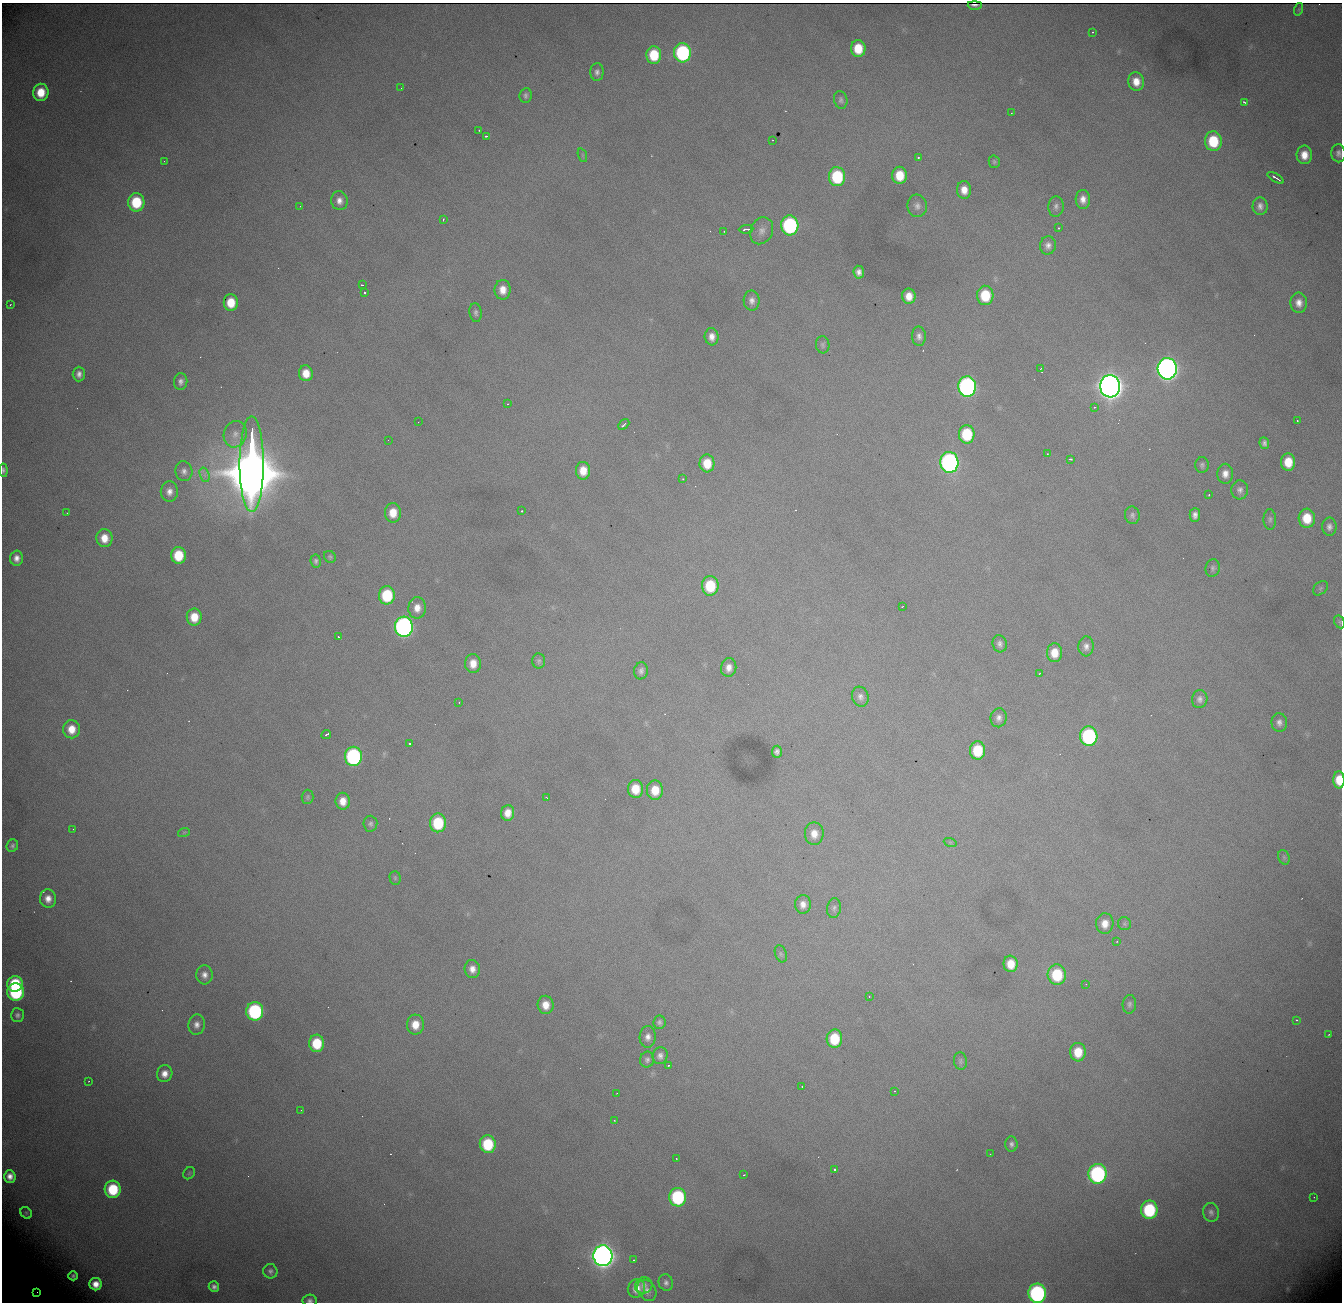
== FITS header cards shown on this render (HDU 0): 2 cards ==
NAXIS1  = 1340
NAXIS2  = 1300

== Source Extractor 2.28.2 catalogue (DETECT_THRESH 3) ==
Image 1340 x 1300 px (HDU 0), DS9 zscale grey, 1 PNG px = 1 image px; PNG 1344 x 1304 px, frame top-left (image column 1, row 1300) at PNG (2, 3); each listed source drawn as its Kron ellipse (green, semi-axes under 4 px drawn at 4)
Background 1760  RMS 21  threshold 64.3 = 3 sigma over >= 5 px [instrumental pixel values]
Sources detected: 214; all 214 listed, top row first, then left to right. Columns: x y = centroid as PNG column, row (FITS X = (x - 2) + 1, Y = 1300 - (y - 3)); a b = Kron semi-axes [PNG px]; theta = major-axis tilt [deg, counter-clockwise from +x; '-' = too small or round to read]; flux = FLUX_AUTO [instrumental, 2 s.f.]
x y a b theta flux
975 5 7 2 0 4.8e+03
1299 9 6 4 72 2.0e+03
1092 32 3 2 - 1.6e+03
858 49 8 7 - 4.1e+04
682 53 9 8 - 2.2e+05
654 55 9 7 -88 5.7e+04
597 72 9 6 89 6.5e+03
1136 82 9 8 - 1.9e+04
401 88 2 2 - 8.3e+02
41 92 8 7 - 3.6e+04
526 95 7 6 - 4.3e+03
841 100 9 6 -77 4.5e+03
1244 102 4 3 - 2.1e+03
1011 113 2 2 - 7.3e+02
479 130 3 2 - 1.4e+03
486 136 3 2 - 1.8e+03
773 140 2 2 - 7.3e+02
1213 141 10 8 -87 7.0e+04
1338 153 9 7 -82 5.9e+03
582 155 7 4 -71 2.3e+03
1304 155 9 7 -87 2.0e+04
918 157 3 2 - 2.1e+03
164 161 2 2 - 8.6e+02
994 162 6 5 - 2.6e+03
900 175 8 7 - 3.7e+04
837 177 9 8 - 1.1e+05
1276 178 9 2 -31 5.5e+03
964 190 9 7 -86 1.6e+04
1083 199 9 7 -88 1.2e+04
339 201 9 8 - 1.1e+04
136 202 9 8 - 7.3e+04
300 206 3 2 - 1.7e+03
917 206 11 10 - 8.6e+03
1056 206 10 7 85 6.0e+03
1260 206 9 7 -87 8.1e+03
443 220 4 3 - 1.8e+03
790 225 10 8 -86 2.4e+05
1058 228 3 2 - 5.0e+03
746 229 7 3 4 5.3e+03
724 231 3 3 - 9.2e+02
762 231 14 11 65 1.2e+04
1048 245 9 8 - 8.0e+03
859 272 6 5 - 7.4e+03
362 285 3 2 - 1.9e+03
503 290 10 8 -90 1.8e+04
365 293 3 3 - 3.0e+03
985 295 9 8 - 6.0e+04
909 296 8 6 -89 1.8e+04
752 300 10 8 -89 8.5e+03
231 303 8 7 - 3.4e+04
1299 303 10 8 -85 1.3e+04
10 305 3 2 - 1.1e+03
476 313 9 6 -83 4.9e+03
919 336 9 7 -88 7.3e+03
712 337 8 7 - 1.1e+04
823 345 8 6 -81 3.8e+03
1041 368 3 2 - 1.2e+03
1167 369 11 9 -86 1.4e+06
306 373 8 7 - 2.2e+04
79 374 7 6 - 7.6e+03
181 382 8 6 81 6.3e+03
1110 386 11 10 - 2.6e+06
967 387 10 9 - 5.5e+05
508 404 2 2 - 9.3e+02
1095 407 3 3 - 2.0e+03
1297 421 2 2 - 1.0e+03
418 422 2 2 - 8.8e+02
624 425 6 3 44 2.9e+03
235 434 13 11 70 1.4e+04
967 434 9 8 - 7.7e+04
388 440 2 2 - 7.2e+02
1264 443 6 5 - 5.1e+03
1047 454 3 2 - 1.7e+03
1070 459 4 2 - 2.7e+03
949 462 10 9 - 5.6e+05
1288 462 9 7 -87 3.2e+04
707 463 9 7 -87 3.3e+04
252 464 48 12 90 2.0e+07
1202 465 8 7 - 4.2e+03
3 470 6 4 -83 3.6e+03
184 471 10 8 -78 7.7e+03
583 471 9 7 90 2.3e+04
1225 474 10 8 88 1.3e+04
205 475 7 4 -71 5.0e+03
683 479 3 3 - 1.4e+03
1240 490 9 8 - 6.8e+03
169 492 10 8 88 1.1e+04
1209 495 3 2 - 1.5e+03
522 511 3 3 - 1.8e+03
67 513 2 2 - 7.1e+02
393 513 9 8 - 2.7e+04
1132 515 9 7 -76 4.6e+03
1195 515 7 5 88 7.6e+03
1307 518 9 8 - 3.9e+04
1270 519 10 6 -89 4.3e+03
1329 527 9 7 90 7.1e+03
104 538 9 8 - 2.3e+04
178 555 8 7 - 5.2e+04
330 557 6 5 - 2.7e+03
16 558 7 6 - 9.7e+03
316 561 6 5 - 3.5e+03
1213 568 9 7 75 4.0e+03
710 586 10 8 -89 6.3e+04
1320 588 8 6 41 3.5e+03
387 595 9 8 - 8.5e+04
902 607 3 2 - 7.1e+02
417 608 10 9 - 1.6e+04
194 617 8 7 - 2.9e+04
1339 622 7 5 -61 2.7e+03
404 627 10 9 - 6.5e+05
338 637 3 2 - 4.0e+03
1000 644 9 7 -75 5.9e+03
1086 646 10 7 86 7.8e+03
1054 653 9 7 87 2.5e+04
539 661 7 6 - 3.5e+03
473 663 9 8 - 2.0e+04
729 668 9 7 82 1.1e+04
641 671 8 7 - 5.8e+03
1040 673 3 2 - 8.8e+02
860 697 10 8 -71 7.1e+03
1200 699 9 7 78 6.9e+03
459 702 2 2 - 8.4e+02
999 718 9 8 - 7.7e+03
1279 722 9 7 -85 7.3e+03
71 729 9 8 - 2.4e+04
326 734 5 3 - 1.3e+04
1089 736 10 8 -87 2.2e+05
410 744 3 3 - 2.5e+03
977 750 9 7 89 5.9e+04
777 752 6 5 - 5.2e+03
353 756 9 8 - 2.8e+05
1339 780 9 5 -89 3.2e+04
635 789 9 7 -86 3.5e+04
655 790 9 8 - 3.1e+04
308 797 7 6 - 3.0e+03
546 797 3 2 - 7.9e+02
343 801 8 7 - 1.8e+04
508 813 8 6 86 1.7e+04
438 823 9 8 - 8.5e+04
370 824 8 7 - 4.4e+03
73 829 2 2 - 6.6e+02
184 832 6 3 19 1.9e+03
814 834 11 9 -89 1.7e+04
950 842 6 4 -18 2.1e+03
12 846 6 5 - 4.0e+03
1284 857 7 5 -69 3.1e+03
395 878 7 5 -89 2.6e+03
48 899 9 8 - 1.3e+04
803 904 9 8 - 1.2e+04
834 908 10 7 78 5.0e+03
1105 924 10 8 87 1.8e+04
1124 924 6 6 - 3.0e+03
1117 941 2 2 - 1.1e+03
781 954 9 5 -71 3.6e+03
1011 964 8 7 - 2.7e+04
472 969 9 8 - 1.2e+04
204 975 9 8 - 9.5e+03
1057 975 10 9 - 7.5e+04
15 984 8 7 - 9.1e+04
1086 984 2 2 - 7.3e+02
16 992 9 8 - 1.6e+05
869 996 2 2 - 9.8e+02
1129 1004 9 6 84 4.7e+03
546 1005 9 8 - 2.0e+04
255 1011 9 8 - 2.1e+05
17 1015 7 6 - 4.7e+03
1297 1020 3 2 - 1.6e+03
659 1022 7 6 - 4.1e+03
197 1025 10 8 81 9.4e+03
415 1025 10 8 89 2.4e+04
1329 1034 3 2 - 1.1e+03
648 1037 11 8 86 8.9e+03
834 1039 9 8 - 5.8e+04
317 1043 8 7 - 5.8e+04
1078 1052 9 8 - 3.5e+04
660 1056 8 7 - 6.9e+03
647 1060 8 7 - 4.6e+03
960 1061 9 6 -83 3.9e+03
668 1065 3 2 - 1.6e+03
165 1074 8 7 - 1.4e+04
89 1081 2 2 - 1.2e+03
802 1086 2 2 - 7.7e+02
895 1091 3 2 - 2.8e+03
617 1093 2 2 - 9.7e+02
301 1110 2 2 - 9.2e+02
614 1120 3 2 - 1.3e+03
488 1144 9 8 - 8.1e+04
1011 1144 7 6 - 5.3e+03
990 1154 2 2 - 6.7e+02
676 1158 3 2 - 9.3e+02
835 1169 3 3 - 2.5e+04
189 1173 7 5 47 2.4e+03
1097 1174 10 9 - 3.1e+05
744 1175 3 2 - 1.1e+03
10 1176 6 6 - 1.0e+04
113 1189 8 8 - 8.1e+04
678 1197 9 8 - 1.6e+05
1314 1197 2 2 - 8.5e+02
1149 1210 9 8 - 1.2e+05
1211 1212 9 8 - 6.0e+03
26 1213 6 5 - 2.3e+03
603 1256 10 9 - 1.7e+06
634 1260 3 2 - 2.5e+03
270 1271 7 7 - 5.0e+03
73 1276 4 4 - 3.7e+03
666 1283 8 7 - 5.7e+03
96 1284 6 6 - 1.5e+04
644 1285 9 8 - 6.9e+03
214 1287 5 5 - 5.7e+03
636 1288 9 8 - 1.7e+04
647 1290 11 8 -57 9.1e+03
37 1292 2 2 - 7.1e+02
1037 1293 9 9 - 3.5e+05
310 1300 7 6 - 4.7e+03
At the frame edge (FLAGS 8, measured only in part): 5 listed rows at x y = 1338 153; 3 470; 1339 780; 1037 1293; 310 1300